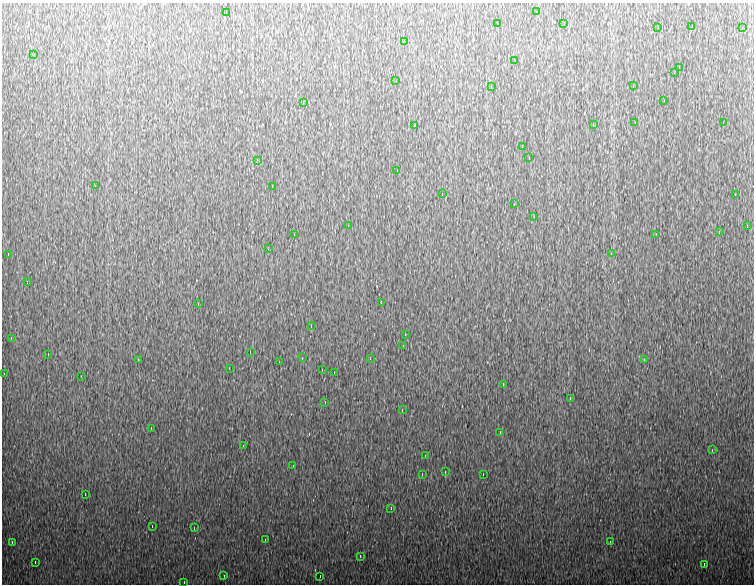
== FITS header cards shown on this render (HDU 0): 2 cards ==
NAXIS1  =                  752
NAXIS2  =                  582

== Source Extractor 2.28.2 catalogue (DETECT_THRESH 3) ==
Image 752 x 582 px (HDU 0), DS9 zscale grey, 1 PNG px = 1 image px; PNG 756 x 586 px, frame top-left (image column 1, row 582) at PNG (2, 3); each listed source drawn as its Kron ellipse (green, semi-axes under 4 px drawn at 4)
Background 954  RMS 19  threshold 55.5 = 3 sigma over >= 5 px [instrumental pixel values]
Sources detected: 84; all 84 listed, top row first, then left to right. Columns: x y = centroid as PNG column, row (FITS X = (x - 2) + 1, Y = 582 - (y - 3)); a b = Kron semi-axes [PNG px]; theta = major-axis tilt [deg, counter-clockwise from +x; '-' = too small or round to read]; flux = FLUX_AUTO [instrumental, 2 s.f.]
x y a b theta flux
226 12 4 2 - 4500
536 12 3 2 - 4300
497 24 3 2 - 1600
564 24 4 2 - 4300
692 26 3 2 - 990
658 28 2 2 - 930
742 28 3 2 - 5100
404 42 3 2 - 5300
34 54 3 2 - 2500
514 60 4 2 - 13000
679 68 3 2 - 3100
674 72 3 2 - 110000
396 80 3 2 - 5400
491 86 4 2 - 5300
633 86 3 2 - 4400
664 100 3 2 - 11000
303 102 3 2 - 3100
635 122 3 2 - 3500
723 122 3 2 - 4700
593 124 4 2 - 12000
415 126 3 2 - 2000
522 146 3 2 - 5900
529 158 3 2 - 4600
257 160 4 2 - 3800
397 170 3 2 - 2400
95 186 3 2 - 980
272 186 4 2 - 4300
442 194 2 2 - 840
735 194 3 2 - 23000
514 204 3 2 - 880
534 216 4 2 - 8200
348 226 4 2 - 4200
747 226 3 2 - 2200
719 232 4 2 - 7100
294 234 3 3 - 1000
656 234 3 2 - 2300
268 248 4 2 - 4800
8 254 3 2 - 3300
611 254 4 2 - 5300
27 282 4 2 - 3900
381 302 4 2 - 4800
198 304 4 2 - 5700
311 326 4 2 - 4300
405 334 3 2 - 4400
11 338 4 2 - 17000
403 346 4 2 - 4300
250 352 4 2 - 4800
48 354 3 2 - 3500
302 358 2 2 - 660
370 358 4 2 - 7300
138 360 3 2 - 4600
644 360 4 2 - 5700
279 362 3 2 - 2100
229 368 3 2 - 5100
322 370 3 2 - 5000
334 372 2 2 - 620
4 374 4 2 - 5100
81 376 3 2 - 4300
503 384 4 2 - 5300
570 398 4 2 - 5600
325 402 4 2 - 5100
402 410 4 2 - 5100
151 428 3 2 - 5700
500 432 3 2 - 2400
243 446 4 2 - 4500
712 450 3 2 - 5600
425 456 3 2 - 5300
293 466 3 2 - 4300
445 472 3 2 - 5200
422 474 3 2 - 3400
483 474 3 2 - 39000
85 494 3 2 - 2500
391 508 4 2 - 4800
152 526 3 2 - 4400
194 528 3 2 - 1800
265 540 3 2 - 1100
12 542 4 2 - 10000
610 542 4 2 - 5200
360 556 4 2 - 4500
35 562 3 2 - 4500
704 564 2 2 - 690
224 576 4 2 - 5400
320 576 3 2 - 2100
184 582 3 2 - 1600